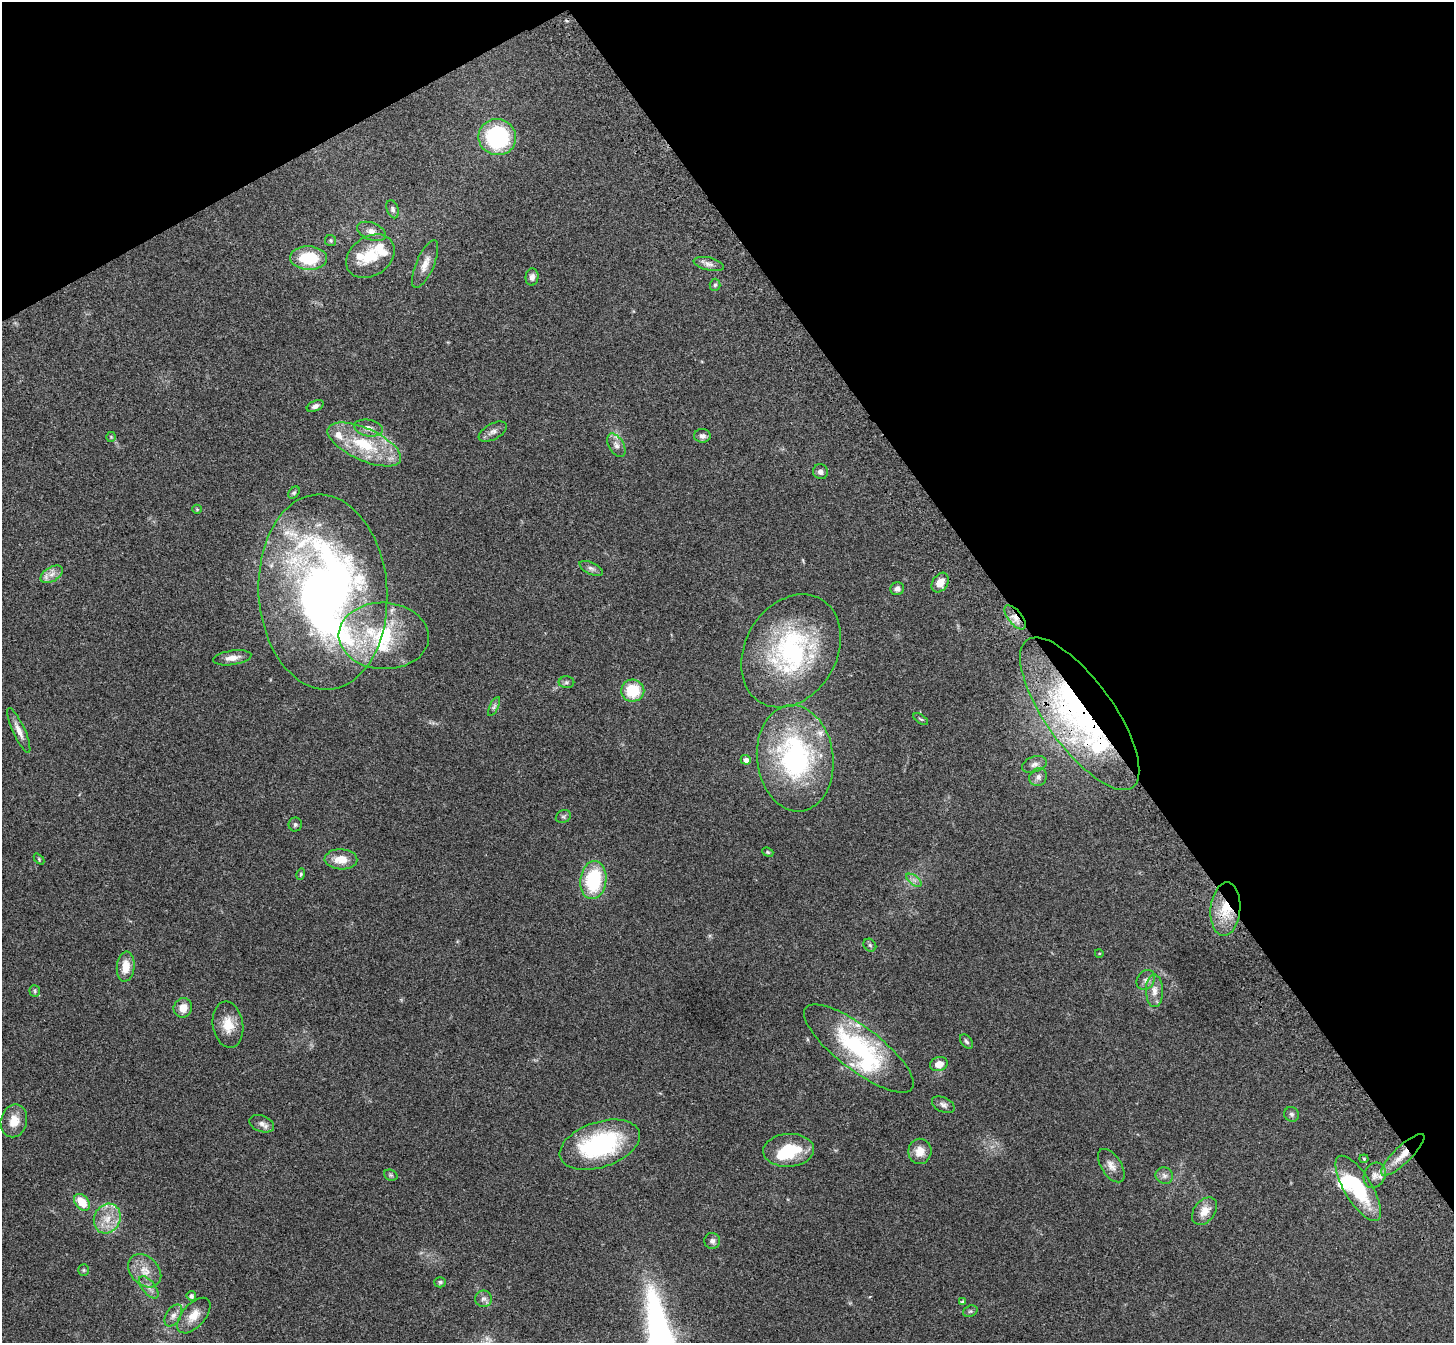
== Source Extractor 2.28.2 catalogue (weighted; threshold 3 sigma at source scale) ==
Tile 3 of 4 x 4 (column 3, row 1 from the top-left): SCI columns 2986-4437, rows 4241-5581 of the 5973 x 5932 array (HDU 1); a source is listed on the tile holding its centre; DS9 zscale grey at full resolution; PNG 1456 x 1345 px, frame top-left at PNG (2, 2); each listed source drawn as its Kron ellipse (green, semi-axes under 4 px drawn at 4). Shown black and unused: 32% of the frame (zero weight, under 3 of 4 exposures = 5% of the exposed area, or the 3 px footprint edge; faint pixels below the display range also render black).
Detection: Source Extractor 2.28.2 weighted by HDU 2 'WHT'; one run over the whole footprint, this tile lists its part. Background 0.0835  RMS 0.0064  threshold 0.0287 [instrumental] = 3 sigma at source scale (4.5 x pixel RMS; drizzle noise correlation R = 1.50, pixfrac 1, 0.05/0.05 arcsec/px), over >= 5 px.
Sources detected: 104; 1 too faint to see at this stretch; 3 inside a brighter object's white glare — neither listed nor drawn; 13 inside a brighter listed object's ellipse — not listed separately; the other 87 listed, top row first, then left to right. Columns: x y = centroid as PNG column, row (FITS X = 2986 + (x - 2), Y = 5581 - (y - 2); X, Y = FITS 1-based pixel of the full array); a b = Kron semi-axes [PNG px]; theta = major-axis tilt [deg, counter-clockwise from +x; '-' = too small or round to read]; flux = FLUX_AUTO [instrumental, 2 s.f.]
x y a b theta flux
497 137 19 18 - 61
393 209 9 5 -69 1.8
371 231 15 8 -22 4.2
331 241 5 5 - 0.91
370 256 26 19 34 19
308 258 18 12 -3 27
425 264 26 9 67 6.4
709 264 15 6 -13 3.2
532 277 9 6 84 2.3
715 285 6 5 - 1.1
315 406 9 5 23 1.9
368 428 14 8 -11 4.5
493 432 15 8 29 3
702 436 8 6 -3 2.2
111 437 5 5 - 0.83
364 444 39 16 -24 34
616 445 13 7 -59 3.2
820 472 8 7 - 2.3
294 493 7 5 47 1
197 509 5 4 - 0.7
591 568 12 6 -25 2.1
52 574 12 7 30 4.1
940 583 10 7 57 7.3
897 589 7 6 - 2.1
323 592 97 64 -86 400
1015 617 14 7 -50 4.9
384 636 45 33 -3 58
791 651 60 45 59 97
232 658 19 7 9 5.1
566 682 8 6 1 1.3
633 691 11 11 - 21
494 707 10 4 63 1.6
1080 714 91 33 -54 160
921 719 8 3 -33 0.89
19 731 24 6 -66 5.4
795 758 53 38 -84 110
746 760 5 4 - 2.8
1034 764 13 7 18 3.3
1038 777 9 8 - 2.8
563 817 8 6 26 1.3
295 825 7 6 - 1.4
768 852 6 4 -22 0.82
39 859 6 4 -47 0.74
341 859 16 10 -2 9.8
301 874 6 4 73 0.79
593 880 19 13 83 41
914 880 9 4 -36 2.1
1225 909 27 15 85 18
870 945 7 5 -45 1.2
1099 953 4 3 - 0.54
126 967 15 9 84 9
1146 980 11 8 53 3
35 991 6 5 - 1.1
1154 991 16 8 -89 5.6
183 1008 10 9 - 6.9
228 1025 23 15 -81 11
966 1041 8 5 -51 1.4
859 1048 67 21 -37 76
939 1064 9 7 18 6
943 1105 12 7 -24 2.5
1292 1114 8 7 - 1.8
14 1121 16 13 78 9.3
262 1124 13 8 -20 3.3
600 1145 41 22 18 78
789 1150 25 16 3 26
920 1151 12 11 - 7.2
1403 1155 29 8 44 10
1364 1159 4 4 - 0.72
1111 1166 19 10 -57 5
391 1175 7 5 -21 1.1
1375 1175 13 10 63 4.5
1164 1176 9 8 - 2.4
1358 1188 37 13 -58 39
82 1202 9 6 -48 13
1204 1211 15 10 51 6.9
107 1219 15 13 65 11
712 1241 8 8 - 2.3
84 1270 5 5 - 0.89
145 1271 19 14 -45 9.1
440 1282 6 5 - 1.3
149 1287 13 6 -52 3.3
191 1296 5 4 - 1.9
483 1299 8 8 - 2.4
963 1302 4 3 - 1.5
970 1311 7 5 20 1.1
173 1315 12 7 59 3.3
194 1316 21 11 49 8
Overlapping masked pixels (flux is a lower limit): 5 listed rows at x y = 1015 617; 1080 714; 1225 909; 1403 1155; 1375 1175